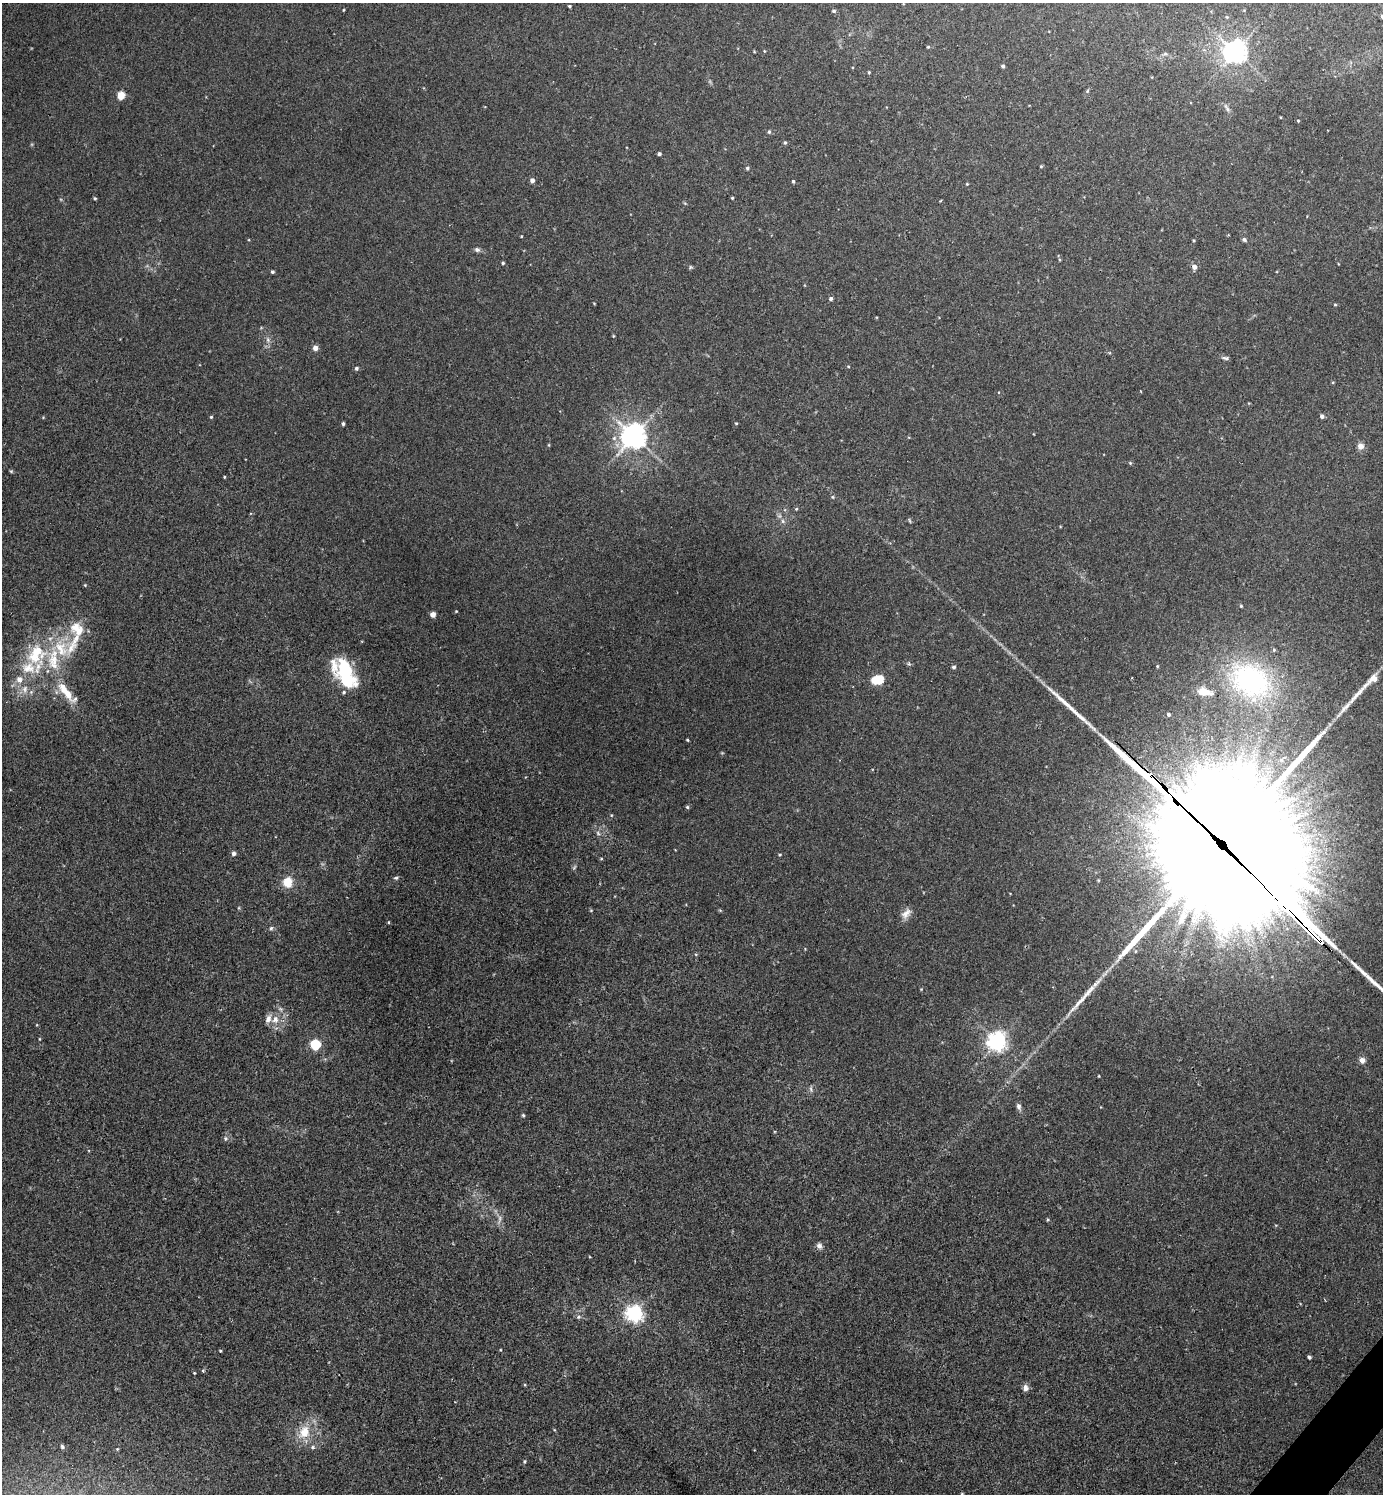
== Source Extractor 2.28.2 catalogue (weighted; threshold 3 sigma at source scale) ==
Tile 6 of 4 x 4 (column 2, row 2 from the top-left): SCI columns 1708-3088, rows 3026-4517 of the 6045 x 6042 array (HDU 1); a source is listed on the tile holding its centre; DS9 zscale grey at full resolution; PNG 1385 x 1496 px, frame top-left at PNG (2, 3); no overlay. Shown black and unused: <1% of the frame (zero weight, under 2 of 3 exposures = <1% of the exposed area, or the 3 px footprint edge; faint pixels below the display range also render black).
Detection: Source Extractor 2.28.2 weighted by HDU 2 'WHT'; one run over the whole footprint, this tile lists its part. Background 0.0433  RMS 0.0074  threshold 0.0333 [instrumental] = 3 sigma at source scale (4.5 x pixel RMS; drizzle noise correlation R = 1.50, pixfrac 1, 0.05/0.05 arcsec/px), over >= 5 px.
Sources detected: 126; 1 too faint to see at this stretch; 2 inside a brighter object's white glare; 3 long thin detections or spike segments (spike, bleed or trail) — not listed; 14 inside a brighter listed object's ellipse — not listed separately; the other 106 listed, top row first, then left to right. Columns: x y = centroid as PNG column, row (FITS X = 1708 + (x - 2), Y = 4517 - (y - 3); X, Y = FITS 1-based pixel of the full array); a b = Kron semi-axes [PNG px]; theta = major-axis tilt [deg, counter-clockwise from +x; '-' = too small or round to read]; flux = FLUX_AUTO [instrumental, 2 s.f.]
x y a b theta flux
569 6 3 3 - 1
344 10 3 2 - 0.58
834 11 5 4 - 1.1
1227 17 5 4 - 0.73
928 47 4 4 - 0.72
1235 52 7 7 - 630
1003 66 4 4 - 1.4
869 72 4 3 - 0.72
1087 91 6 3 71 0.86
121 95 5 5 - 23
1227 108 13 5 -60 2.3
1298 121 3 3 - 0.65
769 132 5 4 - 1.2
785 142 5 4 - 1.1
659 154 4 3 - 1.5
1041 166 5 3 - 0.68
747 168 5 4 - 1.3
532 180 4 4 - 3.3
793 181 4 3 - 0.99
967 184 4 3 - 0.56
95 198 4 3 - 0.92
732 198 4 3 - 0.81
521 236 4 3 - 0.56
1244 240 5 4 - 1.6
477 250 7 6 - 1.9
503 263 4 4 - 1
691 267 5 5 - 0.98
1194 267 5 5 - 3.8
272 272 4 4 - 1.3
831 299 5 4 - 1.5
1335 305 5 3 - 0.69
613 336 5 3 - 0.56
268 340 6 5 - 1.7
315 348 6 5 - 3.4
1226 358 9 4 -12 1.6
848 366 4 3 - 0.59
356 368 5 5 - 1.5
1322 416 5 4 - 1.9
211 417 4 4 - 0.86
736 423 4 4 - 0.67
343 424 4 3 - 1.3
633 436 8 7 - 820
549 445 5 3 - 0.59
1361 446 7 7 - 4.6
1130 463 5 4 - 0.79
11 471 5 4 - 0.8
224 477 3 3 - 0.67
833 497 5 4 - 0.87
796 509 4 4 - 0.79
783 521 6 4 -89 1.5
909 521 8 2 -69 0.79
85 585 4 4 - 0.69
1241 606 4 3 - 0.72
456 611 3 3 - 0.54
433 614 5 5 - 4.3
77 629 22 17 -43 17
71 648 23 12 56 15
36 654 35 26 57 46
954 667 5 4 - 1.2
346 674 32 16 -66 52
879 679 5 5 - 37
1251 680 57 41 -30 120
63 688 17 12 -52 11
25 689 12 8 84 5.7
1204 692 15 7 -11 7.8
1357 694 45 6 47 14
1168 714 4 3 - 1.3
687 740 3 2 - 0.86
687 807 5 4 - 1
611 815 5 4 - 0.68
598 833 7 4 -54 1.5
1216 846 145 65 -46 45000
233 853 5 4 - 2.4
780 855 5 3 - 0.71
601 859 5 3 - 0.7
574 867 8 3 45 0.95
396 878 6 4 14 1.2
287 882 14 13 - 9.3
591 910 4 3 - 0.57
906 913 16 9 47 5.2
389 922 4 3 - 0.56
271 928 6 5 - 1.4
275 1019 12 10 68 7.1
37 1025 4 3 - 0.6
39 1039 4 3 - 0.56
997 1041 7 6 - 380
315 1045 5 5 - 59
1362 1060 6 6 - 4
811 1089 9 4 -82 1.6
1019 1106 8 6 -67 2.3
523 1115 4 4 - 0.95
226 1138 7 6 - 1.8
1047 1220 5 3 - 0.76
819 1246 7 7 - 2.8
634 1313 7 6 - 290
579 1317 7 5 20 1.5
220 1351 3 3 - 0.67
1309 1357 4 3 - 1.4
203 1370 5 4 - 0.81
194 1373 4 3 - 0.55
1025 1388 8 7 - 3.2
304 1432 19 15 63 16
62 1447 5 5 - 1.5
313 1447 7 5 14 1.6
524 1461 5 4 - 0.96
962 1494 5 4 - 0.88
Overlapping masked pixels (flux is a lower limit): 1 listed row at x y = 1216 846
Isophote crosses this tile's border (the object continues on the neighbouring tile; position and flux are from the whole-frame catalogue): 1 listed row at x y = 962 1494